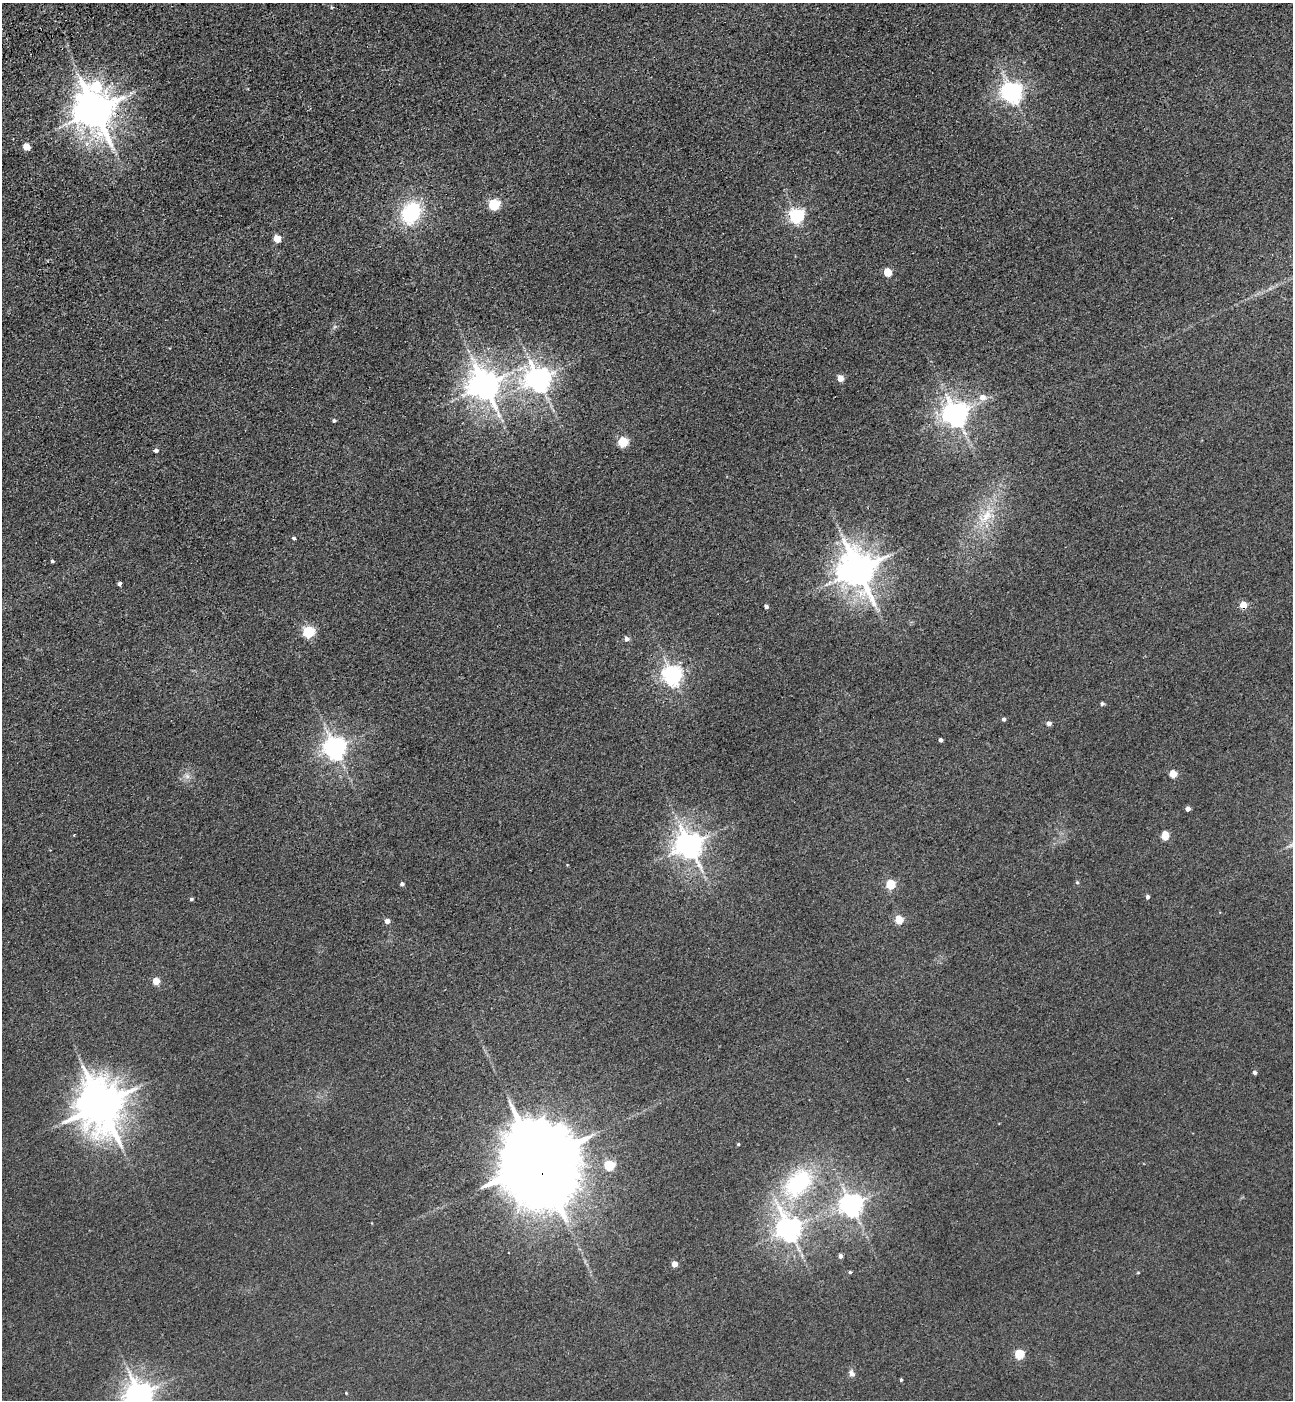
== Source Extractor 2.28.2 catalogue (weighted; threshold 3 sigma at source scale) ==
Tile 11 of 4 x 4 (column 3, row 3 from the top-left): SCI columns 2929-4219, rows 1510-2907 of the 5727 x 5814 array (HDU 1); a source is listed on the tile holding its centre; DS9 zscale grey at full resolution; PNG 1295 x 1402 px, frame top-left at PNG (2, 3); no overlay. Shown black and unused: <1% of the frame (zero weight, under 3 of 4 exposures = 6% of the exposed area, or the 3 px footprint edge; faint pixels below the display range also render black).
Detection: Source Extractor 2.28.2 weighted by HDU 2 'WHT'; one run over the whole footprint, this tile lists its part. Background 0.0395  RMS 0.0066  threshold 0.0299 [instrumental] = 3 sigma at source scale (4.5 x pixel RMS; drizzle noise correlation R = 1.50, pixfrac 1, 0.05/0.05 arcsec/px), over >= 5 px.
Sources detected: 63; all 63 listed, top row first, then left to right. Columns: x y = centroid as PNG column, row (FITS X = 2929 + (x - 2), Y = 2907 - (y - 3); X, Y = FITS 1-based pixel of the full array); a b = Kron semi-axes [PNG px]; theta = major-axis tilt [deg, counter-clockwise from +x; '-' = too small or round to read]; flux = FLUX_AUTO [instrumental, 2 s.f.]
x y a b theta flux
96 86 26 13 -20 34
1012 93 7 7 - 430
95 111 12 10 -52 2100
26 147 5 5 - 14
494 204 5 5 - 67
411 213 22 17 61 47
796 216 6 6 - 160
277 239 5 5 - 16
887 272 5 5 - 22
840 378 5 4 - 9.6
538 379 8 8 - 700
485 386 9 8 - 1200
982 397 10 8 15 4.7
955 414 8 7 - 710
334 421 5 4 - 1.1
623 442 5 5 - 49
156 451 5 4 - 1.7
986 516 28 14 45 18
294 538 4 4 - 1.2
52 561 4 3 - 0.88
858 570 11 10 - 1800
119 584 4 3 - 1.6
1243 605 5 5 - 17
766 607 4 3 - 1.8
308 632 5 5 - 72
626 639 5 5 - 2.8
672 676 7 7 - 330
1102 704 5 4 - 1.3
1004 719 4 4 - 1.6
1049 723 5 5 - 2.9
941 740 4 3 - 1.9
335 748 7 7 - 510
1173 774 5 5 - 17
187 776 8 6 -44 2.5
1188 809 4 4 - 3
74 835 3 2 - 0.57
1165 836 6 5 - 19
689 845 8 8 - 810
1077 882 5 4 - 0.91
402 884 4 4 - 1.7
890 884 5 5 - 39
1147 897 4 4 - 1.7
191 899 4 3 - 1
899 920 5 5 - 23
387 921 4 4 - 4.4
156 981 5 5 - 13
1254 1072 4 4 - 2
101 1105 14 12 -78 2800
738 1144 4 4 - 0.81
537 1161 25 18 -70 14000
609 1165 5 5 - 45
798 1183 45 29 47 75
851 1205 7 7 - 490
789 1229 9 7 -65 630
840 1256 5 4 - 2.3
674 1264 4 4 - 7.2
850 1272 4 4 - 0.89
1138 1273 5 3 - 0.53
1019 1354 5 5 - 42
851 1373 10 7 -61 2.4
901 1380 4 3 - 0.85
346 1393 3 3 - 0.47
139 1395 8 8 - 820
Overlapping masked pixels (flux is a lower limit): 4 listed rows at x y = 95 111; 1243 605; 689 845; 537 1161
Isophote crosses this tile's border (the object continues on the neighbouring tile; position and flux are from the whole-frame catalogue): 1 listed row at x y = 139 1395